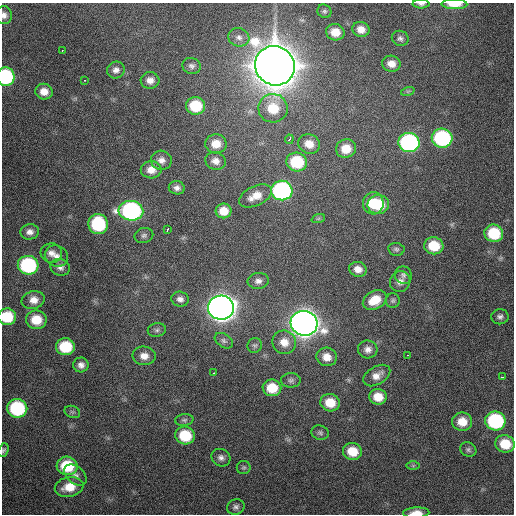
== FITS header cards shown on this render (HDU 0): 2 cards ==
NAXIS1  =                  512 / Axis length
NAXIS2  =                  512 / Axis length

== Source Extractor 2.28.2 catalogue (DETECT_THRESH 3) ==
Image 512 x 512 px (HDU 0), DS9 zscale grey, 1 PNG px = 1 image px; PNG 516 x 516 px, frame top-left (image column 1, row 512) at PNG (2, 3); each listed source drawn as its Kron ellipse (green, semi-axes under 4 px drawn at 4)
Background 2480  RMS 49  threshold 147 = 3 sigma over >= 5 px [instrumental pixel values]
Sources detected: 98; all 98 listed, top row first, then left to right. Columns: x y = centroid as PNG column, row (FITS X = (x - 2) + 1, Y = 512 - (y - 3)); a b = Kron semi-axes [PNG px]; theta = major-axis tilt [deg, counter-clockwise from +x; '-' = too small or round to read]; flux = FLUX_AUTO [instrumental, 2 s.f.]
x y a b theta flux
421 4 8 4 0 8.8e+03
454 4 13 5 -1 5.1e+04
324 11 7 6 - 7.9e+03
4 15 9 8 - 1.6e+04
361 29 8 7 - 2.9e+04
335 32 9 8 - 4.6e+04
239 37 10 9 - 1.7e+04
400 38 8 7 - 1.1e+04
62 50 3 2 - 2.0e+03
391 64 9 8 - 2.9e+04
192 66 9 8 - 1.2e+04
275 66 20 19 - 1.2e+07
116 70 9 8 - 1.7e+04
6 77 9 8 - 2.9e+05
84 80 2 2 - 2.5e+03
150 80 9 8 - 2.4e+04
408 91 7 4 18 4.8e+03
44 92 9 8 - 3.1e+04
196 106 9 9 - 1.3e+05
273 108 14 14 - 9.4e+04
442 138 10 9 - 4.4e+05
289 139 5 3 - 3.3e+04
409 142 10 9 - 6.3e+05
216 144 10 9 - 4.7e+04
309 144 11 9 -20 4.3e+04
346 149 10 9 - 5.2e+04
161 160 10 9 - 2.1e+04
215 161 10 8 -17 2.3e+04
297 162 10 9 - 1.6e+05
151 170 10 8 -2 3.4e+04
177 188 8 6 -9 1.5e+04
282 190 11 10 - 6.8e+05
255 196 18 9 25 4.4e+04
373 203 11 10 - 8.5e+04
378 204 11 9 1 9.2e+04
131 211 12 10 -4 7.2e+05
223 211 8 7 - 4.5e+04
318 219 7 4 19 5.1e+03
98 224 10 9 - 2.2e+05
168 230 4 3 - 7.0e+03
30 232 9 7 4 1.9e+04
494 233 9 8 - 1.3e+05
144 235 9 7 15 1.1e+04
434 246 9 8 - 8.9e+04
396 249 8 6 -8 8.4e+03
51 253 11 9 -7 2.2e+04
56 256 12 10 -29 2.4e+04
28 265 10 9 - 3.7e+05
60 267 10 8 -20 1.6e+04
358 269 9 7 -16 2.6e+04
403 275 9 8 - 1.1e+04
258 281 10 8 4 1.7e+04
400 281 11 10 - 2.2e+04
180 299 9 7 -12 1.6e+04
33 300 12 9 14 3.3e+04
375 300 12 9 28 6.2e+04
393 301 7 7 - 6.9e+03
221 308 13 12 - 4.6e+06
7 317 9 8 - 1.2e+05
500 317 8 7 - 1.2e+04
36 320 10 9 - 7.0e+04
304 323 13 12 - 5.0e+06
157 330 9 6 12 1.0e+04
224 341 10 6 -33 1.0e+04
284 342 12 11 - 4.1e+04
255 345 7 7 - 8.1e+03
65 347 9 8 - 1.3e+05
368 349 9 9 - 2.0e+04
408 355 3 2 - 1.0e+04
144 356 11 9 -6 3.2e+04
327 357 10 9 - 3.6e+04
81 365 8 7 - 1.7e+04
213 373 2 2 - 2.1e+03
377 376 15 9 31 2.9e+04
502 377 3 2 - 5.3e+03
291 380 10 7 -2 1.1e+04
272 388 9 8 - 7.5e+04
378 397 9 8 - 5.2e+04
330 403 10 8 -13 6.7e+04
17 408 10 9 - 2.8e+05
72 412 8 6 -20 7.2e+03
184 420 9 6 9 8.6e+03
495 421 10 9 - 3.6e+05
462 422 10 9 - 5.3e+04
320 433 9 7 -17 9.2e+03
185 435 10 9 - 1.2e+05
505 444 10 8 -16 8.2e+04
3 450 7 5 70 6.6e+03
468 450 8 7 - 9.6e+03
352 451 9 8 - 6.6e+04
221 458 10 8 -32 1.5e+04
67 466 10 9 - 1.4e+05
413 466 7 4 0 5.4e+03
244 467 7 6 - 6.8e+03
75 475 13 8 -42 1.9e+04
69 487 14 10 12 5.9e+04
236 507 9 7 21 1.2e+04
416 513 13 5 2 3.2e+04
At the frame edge (FLAGS 8, measured only in part): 7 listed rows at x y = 421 4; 454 4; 4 15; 6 77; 7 317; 3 450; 416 513